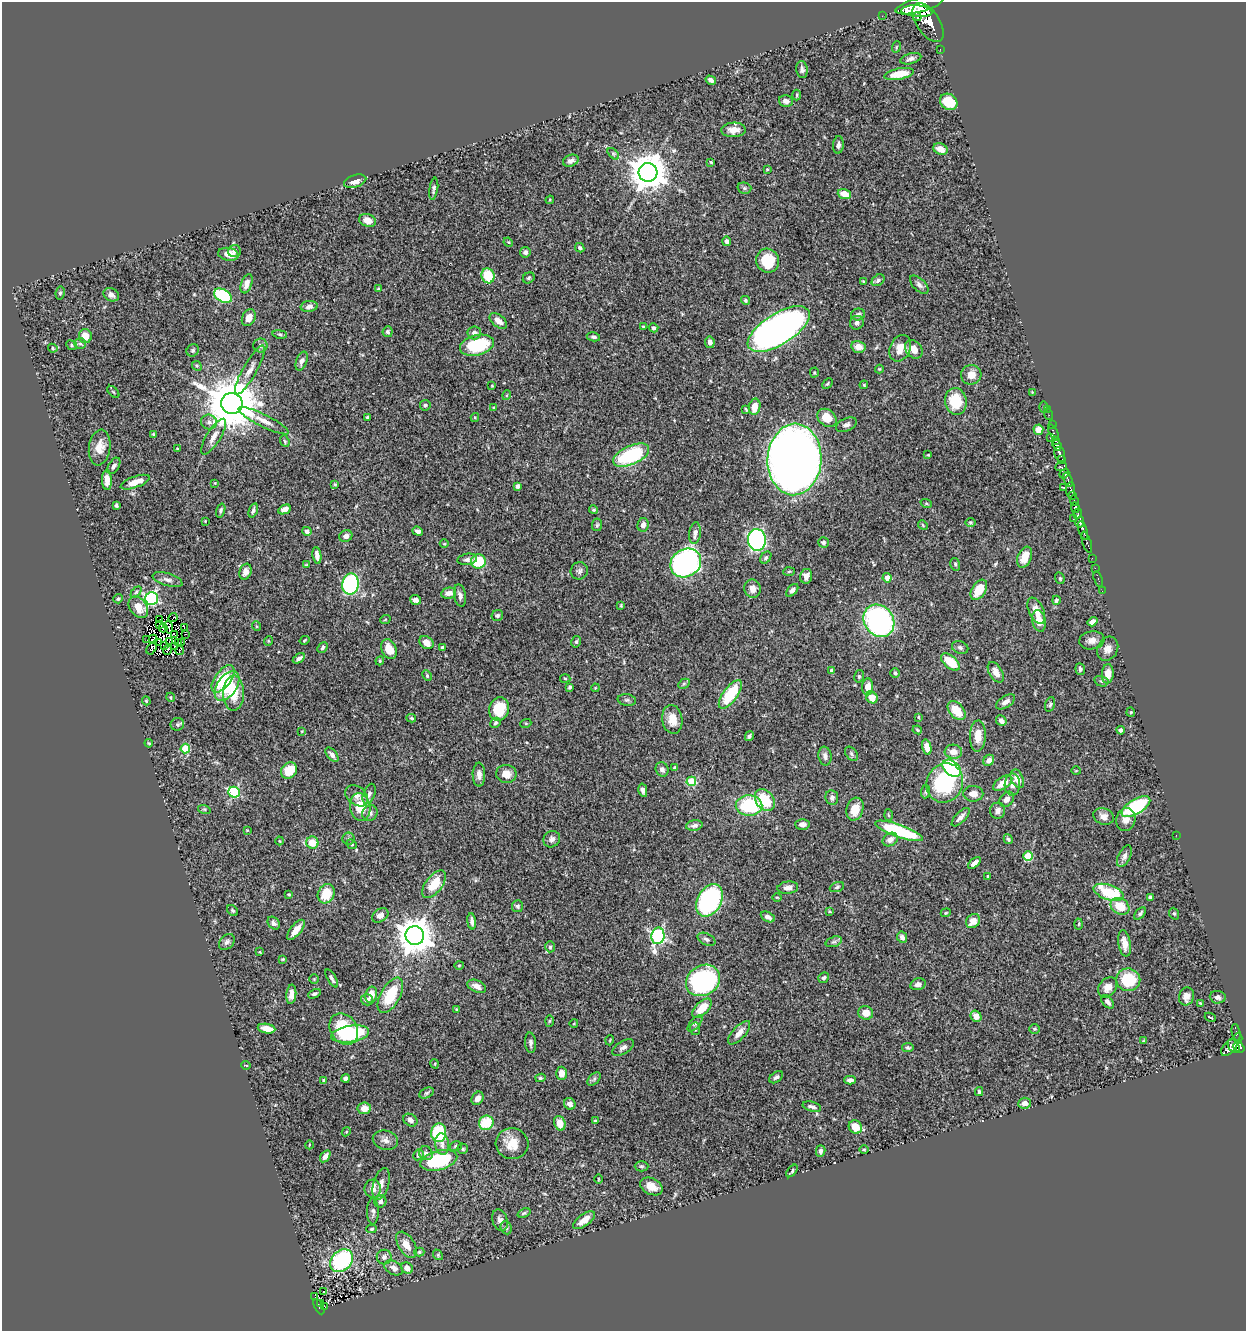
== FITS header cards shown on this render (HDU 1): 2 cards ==
NAXIS1  =                 1244
NAXIS2  =                 1329

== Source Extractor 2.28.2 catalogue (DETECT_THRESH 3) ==
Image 1244 x 1329 px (HDU 1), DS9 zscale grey, 1 PNG px = 1 image px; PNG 1248 x 1333 px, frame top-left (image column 1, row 1329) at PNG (2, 2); each listed source drawn as its Kron ellipse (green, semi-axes under 4 px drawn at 4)
Background 0.569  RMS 0.021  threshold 0.0632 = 3 sigma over >= 5 px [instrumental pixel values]
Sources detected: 453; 4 with non-positive FLUX_AUTO (blend fragments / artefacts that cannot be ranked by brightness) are neither listed nor drawn; the other 449 listed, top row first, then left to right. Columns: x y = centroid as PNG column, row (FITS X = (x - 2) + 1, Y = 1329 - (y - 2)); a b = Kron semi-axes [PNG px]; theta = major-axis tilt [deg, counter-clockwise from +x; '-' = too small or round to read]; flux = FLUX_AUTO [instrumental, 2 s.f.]
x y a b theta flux
919 5 24 7 14 2700
917 11 15 5 -4 2000
882 16 2 2 - 3.8
917 17 4 3 - 200
928 23 22 11 -56 2100
896 47 6 3 71 1.4
940 49 2 2 - 6.6
911 59 11 5 15 5.8
802 70 8 6 -83 4.5
899 74 15 5 11 28
711 80 5 4 - 4.3
797 95 5 3 - 1.4
786 101 7 5 -13 6.1
949 102 9 7 -34 36
734 130 12 7 2 13
838 145 9 5 85 5.5
941 149 7 5 -23 11
613 154 7 4 -45 2.3
571 161 8 5 20 5.3
711 162 4 3 - 1.5
767 169 3 2 - 1.3
648 172 9 9 - 3800
355 181 11 6 17 9.3
744 188 7 5 -15 2.7
434 189 11 3 82 3.2
844 194 7 5 -19 16
550 200 4 3 - 1.5
368 220 8 6 -22 14
727 241 5 4 - 3.9
508 242 5 4 - 1.5
580 248 5 4 - 2.9
234 251 6 6 - 4.4
525 252 5 5 - 4.4
228 254 10 6 -11 11
768 261 12 11 - 44
488 276 7 6 - 51
529 278 6 5 - 2.6
878 280 7 5 38 3.6
863 281 4 3 - 1.3
247 284 10 5 71 8.5
919 285 11 6 -44 5.1
378 289 3 3 - 1.5
60 293 6 4 80 2.5
111 295 8 6 -29 5.8
223 296 10 6 -29 99
745 300 5 4 - 2.4
309 306 8 5 7 5.3
858 314 7 6 - 4.7
249 318 9 6 64 13
498 321 10 6 -40 9.9
857 323 7 6 - 5
643 326 3 2 - 0.99
653 328 5 4 - 2.9
779 329 35 15 32 880
388 332 5 5 - 2.9
474 333 7 6 - 6
280 334 7 4 -8 2
85 336 7 6 - 20
593 337 7 4 -11 3
710 342 6 4 -80 6.6
80 343 6 5 - 2.7
72 345 6 4 -26 2.1
477 345 17 10 14 80
260 346 7 7 - 4.3
858 347 7 6 - 12
53 348 5 4 - 1.7
900 348 14 10 65 17
914 349 10 7 -51 14
193 350 6 6 - 2.5
302 361 10 5 70 5.6
197 366 5 4 - 1.9
879 369 4 4 - 1.3
250 370 28 7 61 13
814 372 5 4 - 1.5
971 375 10 10 - 15
827 384 6 3 46 1.7
864 385 4 4 - 1.7
492 386 3 3 - 1.3
113 392 7 3 -45 1.5
1032 392 2 2 - 0.84
507 395 5 3 - 1.3
956 401 13 11 -82 46
232 403 11 10 - 8800
425 405 5 5 - 2.2
755 407 8 5 78 15
1043 407 5 3 - 1.6
494 408 4 3 - 1.7
746 409 3 2 - 1.6
1047 409 3 2 - 8.2
1049 414 6 2 -73 15
367 417 3 3 - 1.5
475 417 4 4 - 1.7
827 418 10 8 -38 29
263 421 28 6 -27 13
209 422 8 7 - 5.4
846 425 11 6 24 5.4
1052 425 2 2 - 8.7
1038 430 5 5 - 14
1053 432 8 3 -65 48
153 434 3 3 - 2
214 437 20 7 58 11
1050 438 2 2 - 9.3
1056 440 4 3 - 130
285 441 6 4 -68 2
1057 445 5 4 - 560
100 447 18 10 81 18
177 449 3 3 - 1.5
1060 454 8 5 -74 440
631 455 19 9 24 120
928 455 3 2 - 1.1
794 459 36 27 87 2000
1062 460 3 3 - 84
114 466 9 5 58 4.9
1061 467 6 4 8 97
1064 474 5 4 - 130
107 480 10 5 -88 13
1068 480 7 3 -71 170
135 482 15 5 20 17
215 483 3 3 - 0.96
335 484 4 3 - 1.5
517 486 4 4 - 3.7
1063 487 2 2 - 46
1070 490 8 4 86 220
1072 495 3 3 - 53
1074 501 5 3 - 78
926 503 6 4 -18 1.7
116 505 4 3 - 3.2
1075 508 5 4 - 500
285 509 6 4 26 9.1
221 510 7 4 71 2.9
253 510 7 4 70 3.5
594 510 4 4 - 1.8
1078 513 5 3 - 180
1073 519 2 2 - 6.7
205 521 3 3 - 0.85
970 522 5 4 - 2
1080 522 5 3 - 280
597 525 6 5 - 2.3
643 525 7 5 82 6.4
923 525 5 4 - 1.6
1083 530 10 3 -71 340
307 531 5 4 - 4.2
418 531 5 4 - 4.6
695 533 11 6 82 7.3
346 536 7 5 25 6.2
757 540 11 9 -86 270
823 542 5 5 - 2.7
1087 542 11 3 -72 97
444 544 4 3 - 1.1
317 555 8 4 -80 7.1
1025 557 11 7 68 21
766 558 7 4 51 2.9
1092 558 2 2 - 11
467 559 10 5 10 4.7
478 561 7 7 - 61
686 563 16 13 32 400
955 564 6 5 - 2.6
306 565 4 2 - 1.2
1095 568 2 2 - 6.7
579 571 9 8 - 4.8
789 571 6 4 3 1.5
245 572 8 6 72 7.1
806 576 7 6 - 6.8
887 578 4 4 - 11
1060 578 6 4 -70 2
1098 579 8 3 -72 19
167 580 15 6 -17 6.7
350 584 10 8 79 200
753 589 9 8 - 9.5
792 590 7 4 49 4.7
979 590 11 6 58 30
1102 591 2 2 - 4.5
136 592 6 4 46 2.3
449 593 7 5 10 9.9
460 595 11 6 -80 6.1
151 598 6 6 - 250
118 599 5 4 - 2.2
416 600 5 4 - 7.5
1056 600 4 4 - 2.9
621 605 4 3 - 1.4
138 607 12 8 -53 22
1036 611 14 7 -65 13
497 615 6 5 - 3.5
173 618 5 2 - 5.3
159 620 4 2 - 0.62
385 620 5 3 - 1.3
879 621 17 14 -55 320
1039 621 11 6 -78 16
1093 622 5 4 - 6.6
159 624 3 2 - 0.68
256 626 5 3 - 1.6
169 627 6 3 -83 0.027
184 627 3 2 - 1.1
163 628 4 2 - 2.3
186 634 3 2 - 1.8
174 635 3 2 - 1.1
153 639 4 2 - 0.79
147 640 2 2 - 0.72
305 640 5 3 - 1.3
1092 640 13 9 8 9.9
170 641 4 2 - 0.72
268 641 5 3 - 1.3
158 642 3 2 - 0.97
182 642 3 2 - 0.88
576 642 6 4 76 2.8
178 643 3 2 - 1.4
426 643 8 6 -39 11
165 645 4 2 - 0.023
175 646 3 2 - 0.73
323 647 6 4 49 2.5
443 647 4 3 - 2.9
152 648 7 4 59 1.1
960 648 8 6 -23 3.8
389 649 10 7 -63 18
1108 649 12 10 61 10
167 650 5 2 - 0.64
179 650 5 2 - 0.65
299 658 7 3 33 4.5
380 661 4 4 - 1.4
950 662 11 6 -40 40
1080 669 6 5 - 3.3
832 671 4 4 - 7.4
996 672 11 6 -59 10
895 673 4 4 - 2
1108 674 9 6 86 15
427 676 6 4 -65 1.8
859 676 6 5 - 2.5
565 678 5 3 - 1.5
223 679 16 8 53 59
1101 681 7 5 -15 2.7
684 684 6 4 30 2.3
227 686 17 9 56 51
570 687 4 3 - 2.4
868 687 8 5 87 15
595 688 4 3 - 1.1
233 693 17 10 89 31
730 694 17 7 54 60
170 697 5 3 - 1.4
872 698 6 5 - 18
627 700 9 6 -9 3.3
146 701 4 4 - 1.6
1006 702 11 5 34 7.4
1050 704 8 4 72 2.5
499 709 12 10 74 44
956 711 11 7 -49 29
1131 712 5 4 - 1.5
918 717 4 3 - 1.4
411 718 5 3 - 1.8
672 719 14 10 -81 19
1001 721 6 4 -48 6.7
495 723 5 4 - 2.5
526 723 5 3 - 1.3
177 724 7 6 - 2.8
917 730 5 3 - 1.5
1121 730 4 3 - 3.6
302 731 3 2 - 0.9
749 736 5 3 - 2.8
978 736 16 8 88 20
149 743 4 3 - 1.6
927 747 8 4 -78 13
185 749 5 4 - 56
953 752 9 7 -3 14
851 754 8 5 -53 3.2
332 755 8 4 -49 5.4
825 756 9 6 -80 6.2
989 760 6 5 - 9.1
675 768 4 3 - 3
952 768 10 7 -40 170
662 769 7 6 - 4.5
289 771 9 7 45 38
1076 771 5 3 - 1
506 774 10 9 - 14
479 775 12 6 -89 7.7
1017 779 10 6 -66 18
691 781 5 4 - 65
945 783 20 18 64 130
1003 783 11 5 34 21
1012 785 11 8 87 7.9
643 790 7 4 -79 4.9
234 792 6 5 - 120
925 792 7 4 84 2.3
369 794 11 5 70 4.3
973 794 10 8 -1 10
357 796 13 9 -38 8.5
832 798 7 6 - 4.5
1007 799 8 6 48 7.5
765 800 12 9 -53 50
749 805 13 10 -2 86
1136 806 16 7 31 97
360 807 14 10 -81 30
204 809 6 4 -18 2.5
855 809 11 8 73 22
998 811 8 7 - 6.5
370 813 8 7 - 5.2
888 815 5 3 - 1.7
1103 816 10 8 -21 9.2
961 817 12 5 46 7.5
1126 820 11 9 79 10
802 824 7 5 -2 6
694 825 8 5 9 4.9
247 830 4 4 - 1.1
899 831 25 6 -19 110
1176 835 2 2 - 2.5
348 839 6 6 - 2.6
552 839 8 8 - 5.7
1008 839 5 3 - 2.4
890 840 8 6 33 7.8
280 841 4 4 - 1.2
312 843 6 6 - 21
352 844 5 4 - 2.4
1028 856 5 4 - 53
1124 856 12 6 64 5.4
974 863 7 4 39 8.3
988 876 4 3 - 1.1
434 884 16 8 52 37
837 887 7 4 22 2.8
788 888 10 6 6 7.3
1109 892 16 7 -19 77
289 894 4 3 - 1.4
326 894 10 8 63 33
777 897 5 3 - 1.2
1151 897 4 3 - 3.6
709 900 17 12 61 220
517 906 6 5 - 3
1120 906 10 7 -32 29
233 910 6 4 -45 2.2
829 911 4 3 - 1.3
946 913 5 4 - 1.6
1140 913 7 4 48 3.5
1174 914 6 4 -68 1.9
380 915 9 6 36 8
768 917 7 4 -28 5.9
472 921 8 4 -84 5.4
973 921 8 6 47 15
274 923 7 5 -48 4
1079 924 5 3 - 1.5
296 930 12 5 51 15
415 935 9 9 - 3100
658 936 8 6 80 280
902 937 6 5 - 5.4
706 939 9 5 -27 4.3
227 942 9 6 47 5
834 942 8 5 18 3.2
1124 943 13 6 -80 13
550 947 5 4 - 2.5
260 952 4 3 - 1.2
283 959 3 2 - 1.4
459 965 5 3 - 1.4
332 978 10 3 -60 3.2
824 978 5 5 - 3.2
314 979 4 4 - 1.4
703 980 18 15 32 230
1128 980 12 11 - 58
918 984 8 6 14 5.3
477 986 10 6 -24 8.6
1108 987 11 8 50 12
291 994 10 5 85 10
314 994 7 4 25 3.1
371 995 8 6 79 15
390 995 19 9 61 53
1186 996 9 7 74 11
1218 997 8 6 -6 5
367 1000 6 5 - 5
1107 1002 8 5 -50 5.3
1200 1003 4 3 - 1.2
702 1008 12 6 45 27
457 1009 4 4 - 1.8
866 1013 7 6 - 15
976 1016 6 5 - 13
1210 1017 6 2 -25 1.5
549 1021 6 4 88 1.7
574 1023 4 3 - 1
695 1023 10 4 49 3.1
266 1029 9 4 -8 13
344 1029 17 13 -57 67
695 1029 6 5 - 3.1
1035 1029 5 4 - 1.8
1236 1032 8 3 -79 89
739 1033 15 6 48 11
350 1034 19 8 9 130
1238 1038 4 3 - 57
610 1040 5 3 - 1.2
1143 1041 4 3 - 1.4
530 1043 10 5 -86 4.7
1234 1046 7 5 -60 240
1239 1047 6 4 -37 260
623 1048 12 6 32 5.3
908 1048 6 4 -11 2.3
1229 1048 10 6 44 270
435 1064 5 3 - 1.2
246 1065 5 3 - 1
561 1073 7 5 88 15
776 1077 7 5 39 3.4
345 1078 4 4 - 4
540 1078 5 4 - 2.2
594 1079 8 5 46 3.2
850 1080 6 4 1 5.3
324 1081 4 4 - 4.2
979 1092 4 3 - 2.4
427 1093 8 5 27 2.4
478 1098 7 5 56 7.7
1025 1103 6 5 - 7.5
570 1104 6 5 - 7.9
812 1107 9 5 -15 5.2
364 1108 6 6 - 11
410 1120 7 6 - 4.7
595 1121 4 4 - 1.6
486 1123 7 7 - 41
560 1123 7 5 -71 15
855 1127 7 6 - 24
346 1132 5 4 - 1.5
439 1133 9 7 85 82
385 1140 13 9 -13 8
442 1144 11 7 -83 8
512 1144 16 15 - 24
309 1145 4 3 - 1
456 1146 6 5 - 2.4
463 1149 5 5 - 3
864 1149 5 3 - 1.3
821 1151 6 4 77 3.6
426 1153 7 6 - 3.9
418 1155 6 5 - 2.7
325 1156 7 4 56 6.7
439 1160 19 9 15 110
641 1166 7 5 0 2.2
792 1171 7 3 49 1.7
598 1179 5 3 - 1.1
381 1184 16 8 74 11
651 1186 12 8 -27 16
373 1189 9 8 - 10
380 1201 6 5 - 4.7
373 1211 13 6 -89 4.9
524 1213 7 3 22 2
500 1220 11 7 -73 7.1
584 1220 13 6 36 16
506 1228 7 5 -67 2.8
371 1229 5 4 - 1.7
406 1245 14 8 -57 15
419 1252 5 4 - 2.2
438 1255 6 4 -49 1.8
384 1257 7 7 - 4.1
341 1261 13 10 44 140
394 1268 10 6 -29 6.8
407 1268 6 5 - 8.5
323 1291 3 2 - 1.9
315 1297 3 2 - 7.4
321 1304 3 3 - 17
319 1306 8 3 -62 74
325 1306 3 3 - 17
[4 non-positive-flux detections neither listed nor drawn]